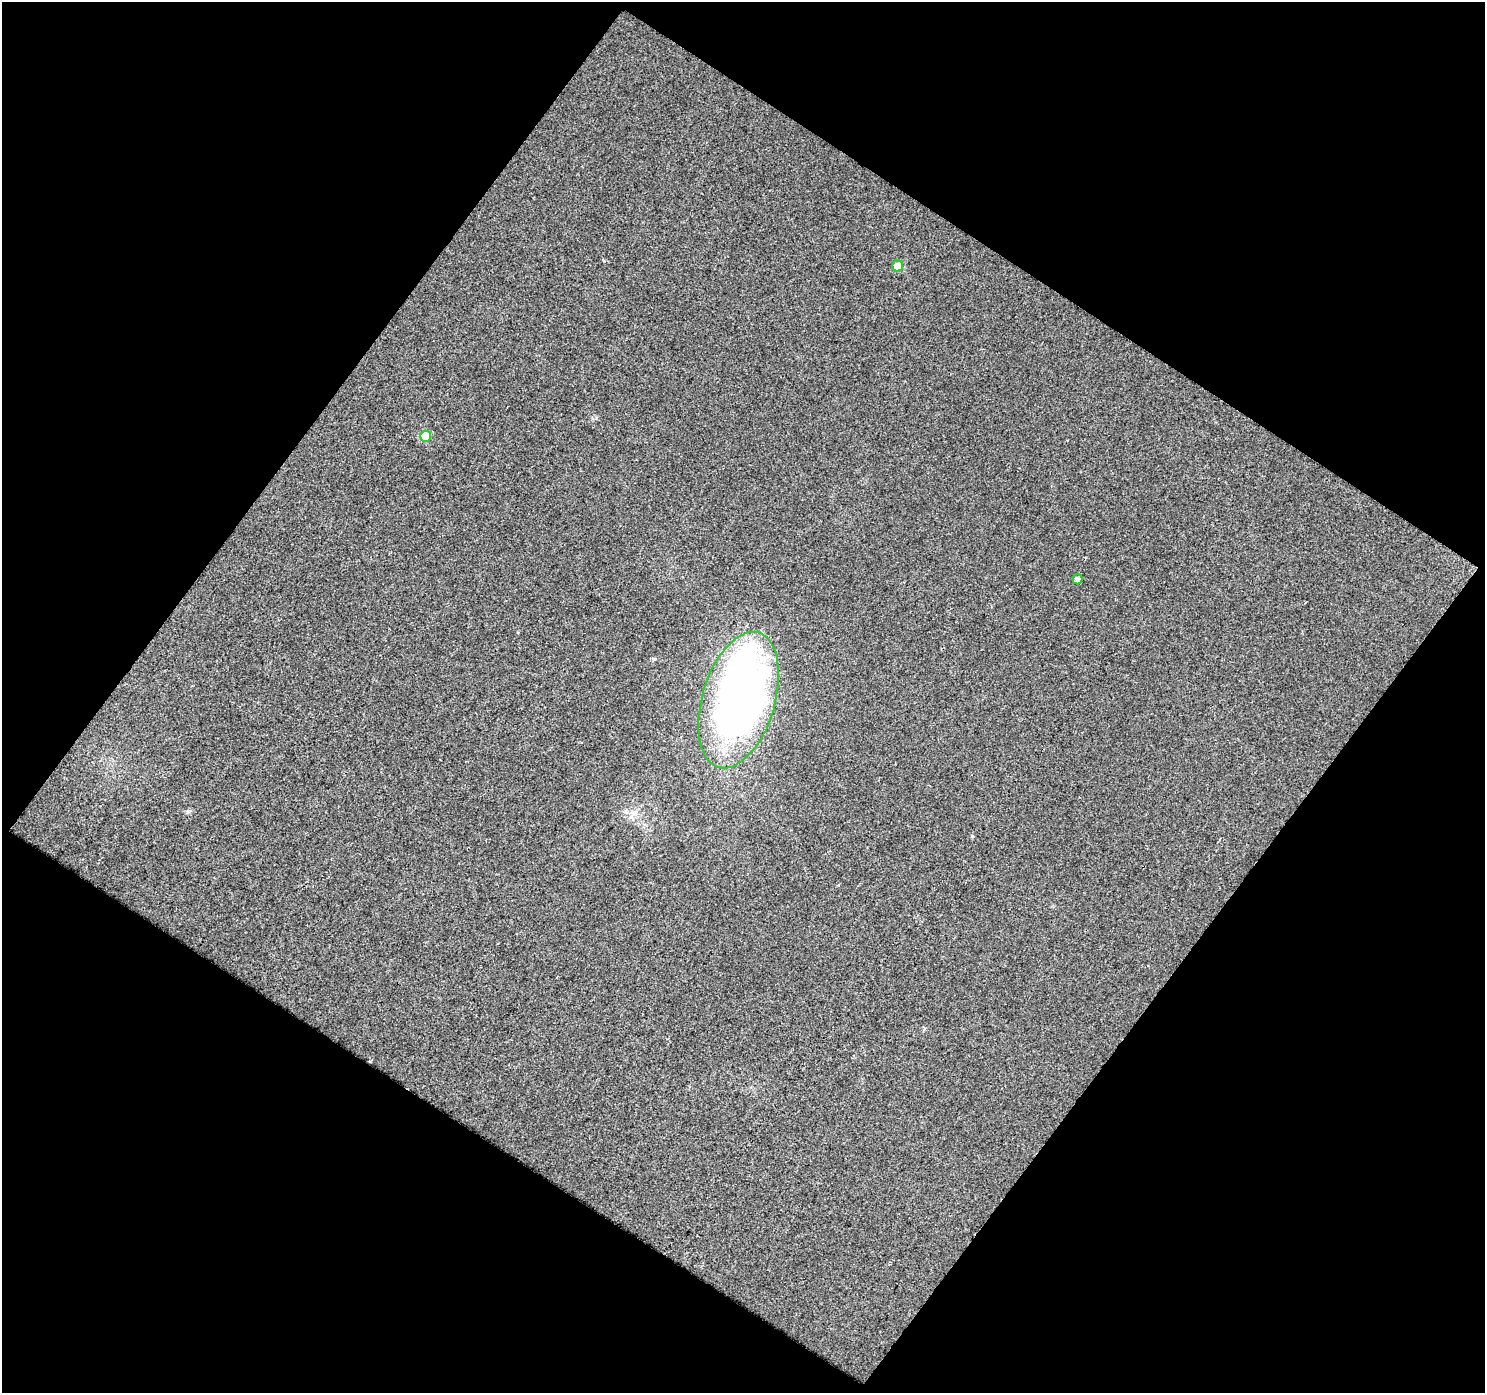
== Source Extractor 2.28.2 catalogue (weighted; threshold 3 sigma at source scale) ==
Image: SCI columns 1-1483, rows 54-1444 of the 1483 x 1495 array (HDU 1 of 3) = the unmasked area's bounding box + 8 px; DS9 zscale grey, full resolution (1 PNG px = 1 image px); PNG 1487 x 1395 px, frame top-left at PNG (2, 2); each listed source drawn as its Kron ellipse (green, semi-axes under 4 px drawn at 4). Shown black and unused: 49% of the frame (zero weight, under 2 of 3 exposures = <1% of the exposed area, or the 3 px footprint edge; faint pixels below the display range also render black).
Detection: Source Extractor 2.28.2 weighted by HDU 2 'WHT'. Background 0.0214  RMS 0.0077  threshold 0.0345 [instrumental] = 3 sigma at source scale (4.5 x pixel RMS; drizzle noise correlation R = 1.50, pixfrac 1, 0.0396/0.0396 arcsec/px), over >= 5 px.
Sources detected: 6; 1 inside a brighter object's white glare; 1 cosmic-ray / hot-pixel residue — neither listed nor drawn; the other 4 listed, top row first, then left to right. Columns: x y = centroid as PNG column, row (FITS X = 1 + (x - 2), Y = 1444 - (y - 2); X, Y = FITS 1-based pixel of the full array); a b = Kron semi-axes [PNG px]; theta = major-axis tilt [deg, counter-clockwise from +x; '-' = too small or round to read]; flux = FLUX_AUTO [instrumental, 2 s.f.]
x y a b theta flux
898 266 5 5 - 13
425 436 5 5 - 23
1077 579 5 5 - 3.9
738 700 70 36 73 490
Overlapping masked pixels (flux is a lower limit): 1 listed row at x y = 738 700